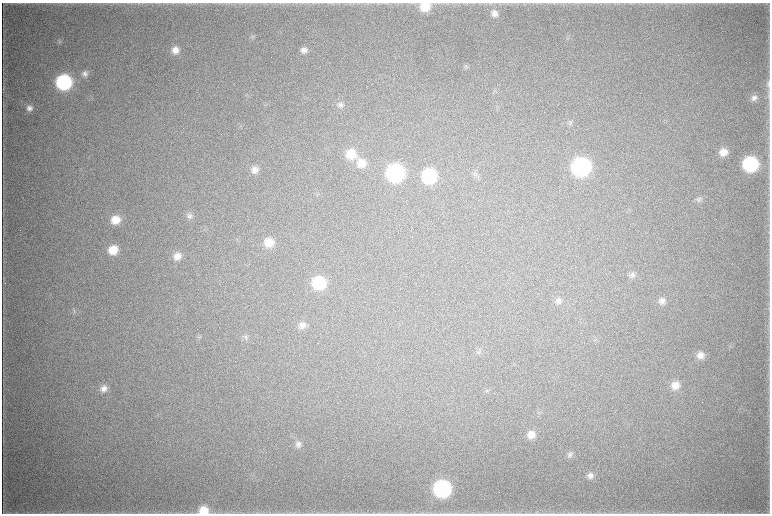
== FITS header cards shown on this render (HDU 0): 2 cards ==
NAXIS1  =                 1536 / length of data axis 1
NAXIS2  =                 1023 / length of data axis 2

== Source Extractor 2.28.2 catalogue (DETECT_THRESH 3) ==
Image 1536 x 1023 px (HDU 0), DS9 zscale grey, zoomed out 1/2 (1 PNG px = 2 x 2 image px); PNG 772 x 516 px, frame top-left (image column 1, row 1022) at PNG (2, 3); no overlay
Background 4470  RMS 38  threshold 114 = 3 sigma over >= 5 px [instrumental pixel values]
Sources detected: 53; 3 cannot appear on this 1/2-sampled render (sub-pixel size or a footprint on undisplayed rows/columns) and are not listed; the other 50 listed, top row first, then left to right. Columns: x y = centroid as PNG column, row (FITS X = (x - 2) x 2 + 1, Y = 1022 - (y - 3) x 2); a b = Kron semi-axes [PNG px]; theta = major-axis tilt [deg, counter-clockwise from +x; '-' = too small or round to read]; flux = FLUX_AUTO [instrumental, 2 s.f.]
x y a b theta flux
425 7 10 9 - 1.5e+05
494 13 9 8 - 5.0e+04
252 37 4 3 - 1.0e+04
59 40 6 3 -21 1.3e+04
175 50 9 9 - 7.1e+04
304 50 9 8 - 5.0e+04
466 67 6 5 - 1.5e+04
85 73 8 7 - 3.7e+04
64 82 10 10 - 1.1e+06
768 83 11 5 88 2.8e+04
366 87 2 1 - 1.9e+03
3 88 7 1 83 5.5e+03
495 91 4 3 - 9.5e+03
769 95 12 3 -89 1.9e+04
754 98 9 8 - 4.1e+04
340 105 8 8 - 3.1e+04
29 108 8 8 - 4.5e+04
569 122 7 5 76 1.8e+04
723 152 9 9 - 9.0e+04
351 154 11 11 - 1.7e+05
361 163 11 11 - 1.2e+05
750 164 10 10 - 9.1e+05
581 167 11 11 - 1.8e+06
254 170 9 8 - 5.3e+04
395 173 11 10 - 1.4e+06
429 176 10 10 - 6.2e+05
699 199 9 7 25 3.0e+04
189 216 8 7 - 3.1e+04
115 220 10 9 - 1.2e+05
269 242 10 10 - 1.2e+05
113 250 9 9 - 1.5e+05
177 256 9 9 - 7.4e+04
632 275 9 8 - 3.6e+04
319 283 10 10 - 4.6e+05
558 300 8 8 - 3.3e+04
662 301 9 8 - 4.4e+04
74 311 7 3 -83 1.5e+04
302 325 9 8 - 4.7e+04
245 337 7 6 - 2.3e+04
479 351 8 4 70 2.0e+04
700 355 9 8 - 6.5e+04
675 385 10 10 - 8.6e+04
104 388 9 8 - 5.6e+04
487 390 4 2 - 7.8e+03
531 434 9 9 - 8.5e+04
298 444 9 8 - 3.9e+04
570 454 9 7 71 3.2e+04
590 476 9 9 - 4.4e+04
442 489 11 10 - 1.4e+06
204 510 11 9 3 1.3e+05
At the frame edge (FLAGS 8, measured only in part): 3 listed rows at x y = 425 7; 768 83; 204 510
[3 sub-pixel or undisplayed-footprint detections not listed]